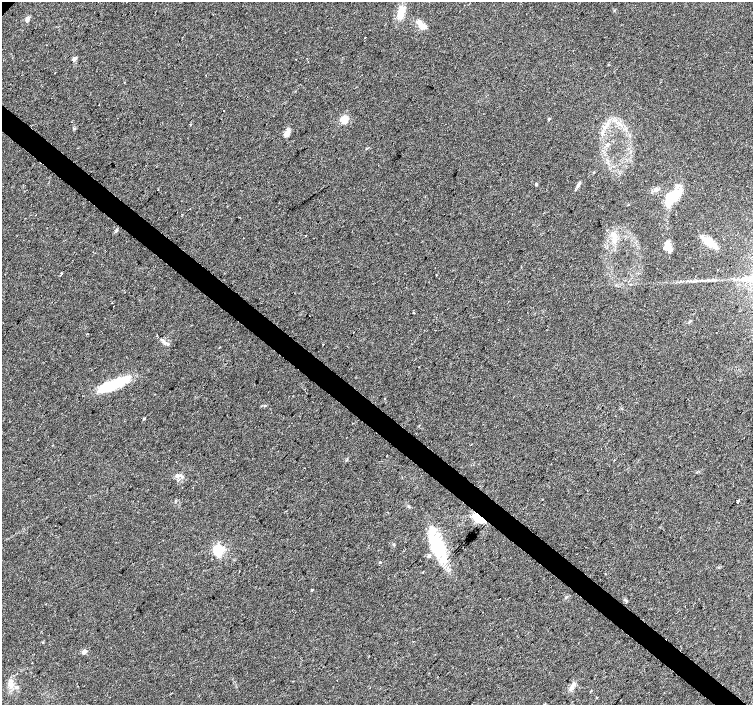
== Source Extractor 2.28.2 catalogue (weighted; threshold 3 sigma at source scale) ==
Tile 6 of 4 x 4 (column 2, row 2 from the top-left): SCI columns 1506-3006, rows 3047-4451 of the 6009 x 6026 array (HDU 1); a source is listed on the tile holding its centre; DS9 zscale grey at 2 x 2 block average (1 PNG px = mean of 2 x 2 image px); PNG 755 x 707 px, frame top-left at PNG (2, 2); no overlay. Shown black and unused: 4% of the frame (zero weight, under 2 of 3 exposures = <1% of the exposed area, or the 3 px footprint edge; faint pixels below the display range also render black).
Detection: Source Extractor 2.28.2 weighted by HDU 2 'WHT'; one run over the whole footprint, this tile lists its part. Background 0.0533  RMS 0.006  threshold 0.0272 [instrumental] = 3 sigma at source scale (4.5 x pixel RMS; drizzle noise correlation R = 1.50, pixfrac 1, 0.0396/0.0396 arcsec/px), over >= 5 px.
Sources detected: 57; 1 inside a brighter object's white glare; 3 cosmic-ray / hot-pixel residue — not listed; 7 inside a brighter listed object's ellipse — not listed separately; the other 46 listed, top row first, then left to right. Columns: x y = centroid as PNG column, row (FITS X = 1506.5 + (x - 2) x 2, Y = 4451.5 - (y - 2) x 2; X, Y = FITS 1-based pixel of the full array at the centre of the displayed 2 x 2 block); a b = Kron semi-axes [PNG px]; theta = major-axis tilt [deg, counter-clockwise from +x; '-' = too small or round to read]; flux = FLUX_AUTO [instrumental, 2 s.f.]
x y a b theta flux
401 12 11 7 66 19
27 19 7 4 86 4.6
421 23 12 5 -51 8.4
365 37 2 2 - 1.4
74 59 3 2 - 12
99 105 2 2 - 2.7
344 119 3 3 - 60
549 119 3 2 - 2.3
287 133 9 6 59 6.8
594 172 3 3 - 1.1
536 184 4 3 - 1.6
578 185 8 4 61 4.2
158 190 2 2 - 1.7
672 196 16 11 30 48
116 230 4 3 - 1.9
305 236 2 2 - 0.77
614 236 12 4 84 9.1
243 238 2 2 - 0.5
709 242 20 6 -37 24
667 246 10 5 -87 14
61 273 3 2 - 4.8
436 275 2 2 - 1.5
690 321 4 3 - 1.5
157 335 2 2 - 2.5
168 344 3 3 - 1.4
113 385 37 9 23 61
384 398 2 2 - 1.9
144 419 3 2 - 1.8
304 468 2 2 - 1.2
178 475 7 4 -8 4.6
542 499 2 2 - 0.85
737 501 2 2 - 150
480 518 9 5 -40 64
393 544 3 3 - 1.2
437 545 34 15 -60 75
218 550 4 4 - 210
380 562 2 2 - 20
312 590 3 2 - 1.3
566 597 4 3 - 1.6
685 606 2 2 - 0.55
42 642 3 2 - 0.76
84 651 3 2 - 15
32 663 2 2 - 0.99
573 685 9 5 57 6.4
596 697 2 2 - 1.1
544 704 3 3 - 1.1
Overlapping masked pixels (flux is a lower limit): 1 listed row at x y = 480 518
Isophote crosses this tile's border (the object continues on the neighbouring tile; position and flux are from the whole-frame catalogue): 1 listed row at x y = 544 704
Diffuse or blended objects may show on this block-average render without a row.